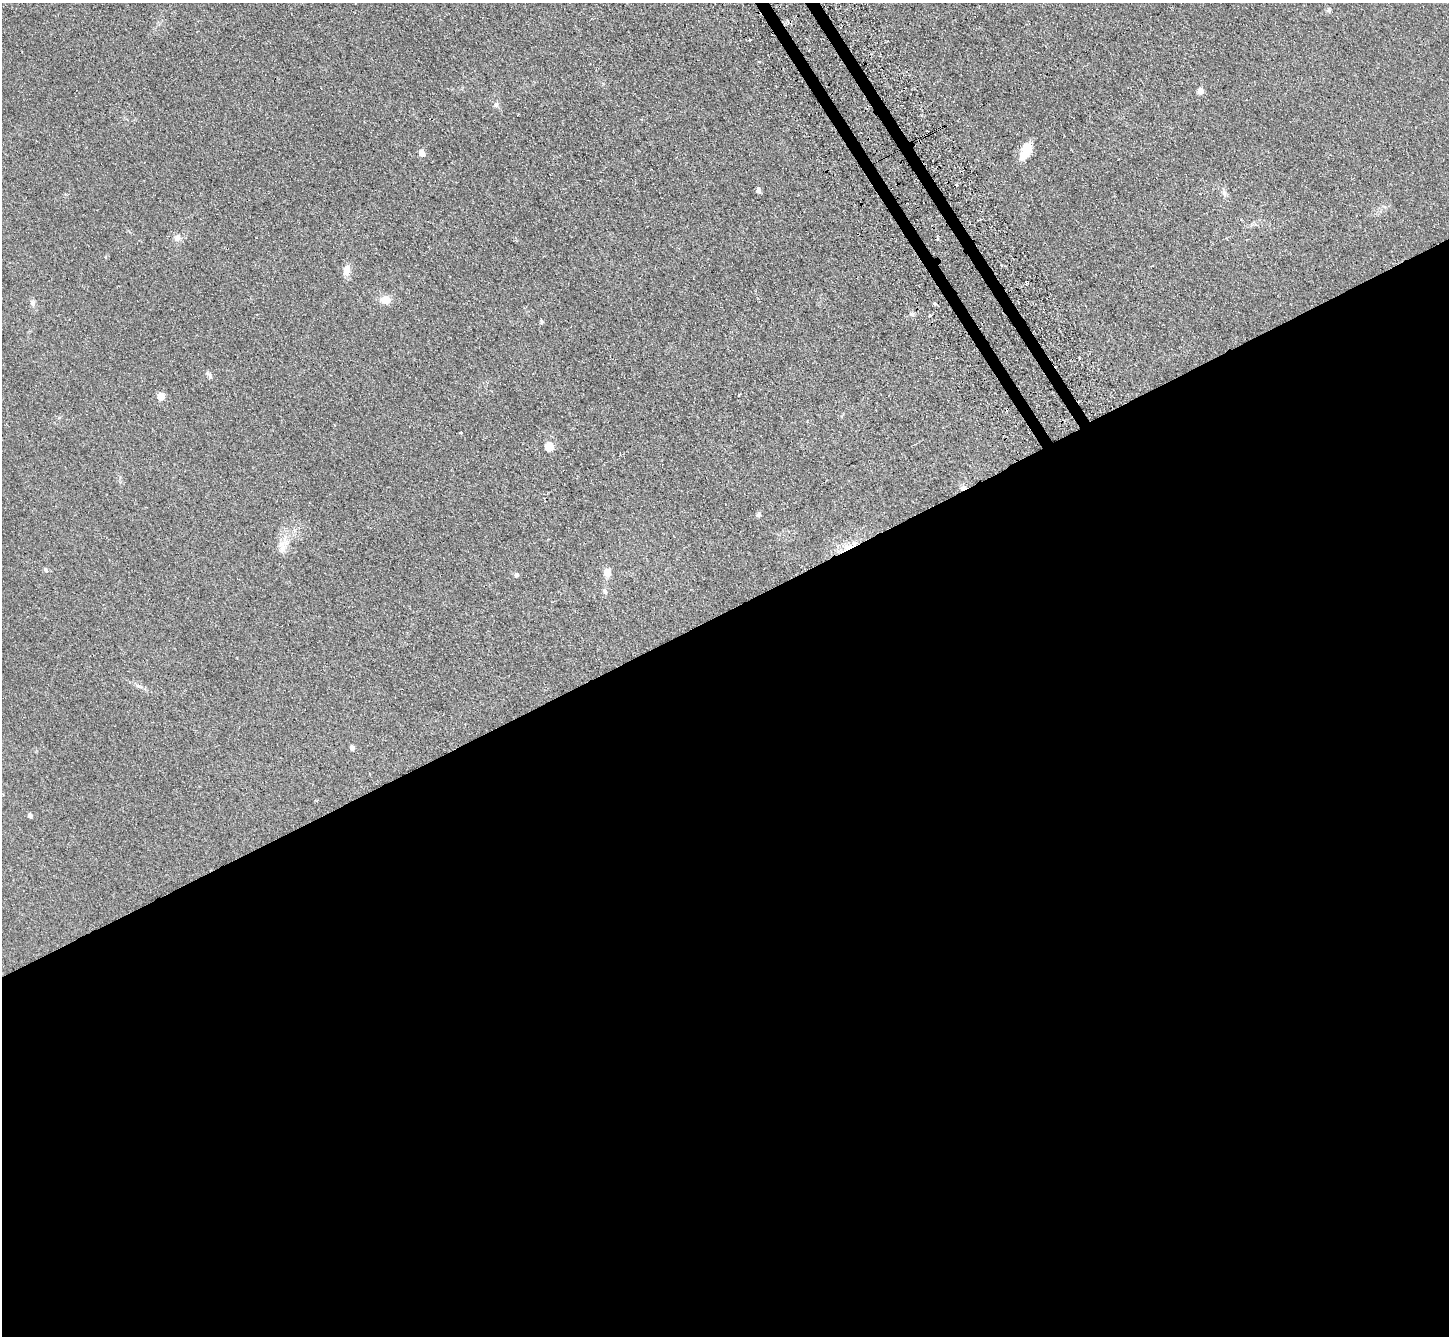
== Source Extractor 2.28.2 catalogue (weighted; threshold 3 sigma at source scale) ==
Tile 15 of 4 x 4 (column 3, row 4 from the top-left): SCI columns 2928-4374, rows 309-1642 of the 5856 x 5815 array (HDU 1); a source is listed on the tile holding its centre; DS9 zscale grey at full resolution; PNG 1451 x 1338 px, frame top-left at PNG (2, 3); no overlay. Shown black and unused: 55% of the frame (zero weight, under 2 of 3 exposures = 2% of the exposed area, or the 3 px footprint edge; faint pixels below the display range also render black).
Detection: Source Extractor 2.28.2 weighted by HDU 2 'WHT'; one run over the whole footprint, this tile lists its part. Background 0.0531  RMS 0.0082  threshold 0.0368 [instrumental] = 3 sigma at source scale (4.5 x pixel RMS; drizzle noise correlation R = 1.50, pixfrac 1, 0.05/0.05 arcsec/px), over >= 5 px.
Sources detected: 32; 3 cosmic-ray / hot-pixel residue — not listed; the other 29 listed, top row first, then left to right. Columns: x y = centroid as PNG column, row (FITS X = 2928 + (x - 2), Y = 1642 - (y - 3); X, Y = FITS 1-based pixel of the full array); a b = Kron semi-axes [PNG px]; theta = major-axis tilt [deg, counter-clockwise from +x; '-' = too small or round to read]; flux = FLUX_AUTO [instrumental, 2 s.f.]
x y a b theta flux
1328 10 6 5 - 1.4
749 40 3 2 - 1.4
759 61 4 3 - 0.7
1200 91 6 5 - 6.5
496 105 7 5 75 2.1
1026 151 21 10 59 13
421 153 6 5 - 7
758 191 5 4 - 3.7
1224 193 8 6 -70 2.4
177 238 10 7 52 3.2
347 270 12 8 86 7
385 300 13 11 -10 7.4
32 303 9 7 -84 2.5
912 314 6 4 -1 1.5
541 322 5 5 - 1.3
209 375 13 4 -48 1.9
739 395 4 2 - 0.65
160 397 6 5 - 10
460 433 3 3 - 0.65
549 447 6 5 - 24
758 515 7 5 29 1.6
849 547 16 5 16 6.7
282 549 14 7 56 5.5
46 570 6 4 -61 1.2
607 573 11 9 82 5.1
516 575 5 5 - 2
605 591 8 5 -63 1.6
352 748 5 4 - 3.4
30 816 4 4 - 2.5
Overlapping masked pixels (flux is a lower limit): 1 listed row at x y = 849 547